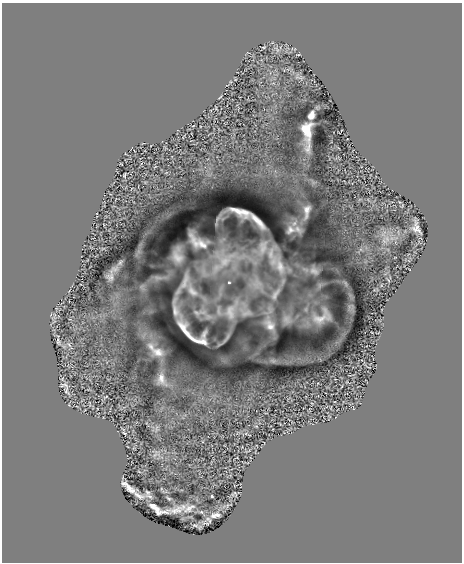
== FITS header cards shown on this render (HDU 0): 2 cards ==
NAXIS1  =                  460
NAXIS2  =                  560

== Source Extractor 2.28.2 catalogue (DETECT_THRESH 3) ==
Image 460 x 560 px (HDU 0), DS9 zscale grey, 1 PNG px = 1 image px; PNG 464 x 564 px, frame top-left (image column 1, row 560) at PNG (2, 3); no overlay
Background 1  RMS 0.18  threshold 0.548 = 3 sigma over >= 5 px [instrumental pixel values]
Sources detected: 29; all 29 listed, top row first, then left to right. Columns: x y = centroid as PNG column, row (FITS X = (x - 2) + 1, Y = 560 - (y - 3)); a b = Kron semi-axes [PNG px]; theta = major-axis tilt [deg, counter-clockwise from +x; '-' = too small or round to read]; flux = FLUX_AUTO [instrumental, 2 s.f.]
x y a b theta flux
311 115 7 5 65 47
306 130 12 8 -79 140
237 210 12 4 -24 70
307 210 12 7 75 49
258 221 16 4 -47 84
416 229 8 7 - 45
290 230 8 8 - 48
202 244 33 10 -28 160
177 258 15 10 -32 84
280 266 15 8 -79 100
229 282 4 4 - 13
192 291 16 9 -46 120
230 312 17 7 -79 85
320 319 18 8 8 95
270 326 11 9 -34 64
186 332 21 4 -53 89
197 341 10 3 -25 37
203 342 9 5 -33 40
158 352 13 9 -34 75
161 378 14 6 -84 57
129 488 17 5 -43 73
138 495 16 5 -35 55
212 496 3 2 - 13
153 506 6 4 -25 33
189 508 15 6 32 58
157 509 10 4 -71 32
176 511 17 7 7 84
164 512 18 4 3 47
215 515 13 5 10 47